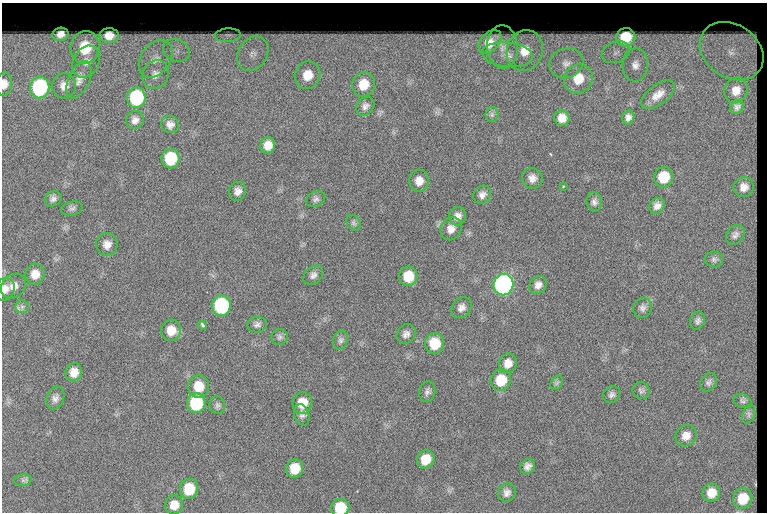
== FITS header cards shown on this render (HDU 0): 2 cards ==
NAXIS1  =                  765
NAXIS2  =                  510

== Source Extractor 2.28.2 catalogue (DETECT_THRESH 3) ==
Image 765 x 510 px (HDU 0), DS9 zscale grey, 1 PNG px = 1 image px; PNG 769 x 514 px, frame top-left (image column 1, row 510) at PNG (2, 3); each listed source drawn as its Kron ellipse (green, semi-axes under 4 px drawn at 4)
Background 128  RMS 6.2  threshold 18.6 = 3 sigma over >= 5 px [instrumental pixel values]
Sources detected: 102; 1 with non-positive FLUX_AUTO (blend fragments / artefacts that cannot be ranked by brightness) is neither listed nor drawn; the other 101 listed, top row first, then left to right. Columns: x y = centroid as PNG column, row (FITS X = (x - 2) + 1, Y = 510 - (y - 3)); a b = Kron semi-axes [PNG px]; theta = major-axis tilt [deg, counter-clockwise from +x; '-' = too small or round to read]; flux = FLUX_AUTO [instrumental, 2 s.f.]
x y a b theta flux
60 34 8 6 13 3400
228 35 13 6 3 1300
109 36 10 7 -2 5400
626 37 10 9 - 15000
490 42 14 9 47 8000
85 47 16 14 83 20000
503 47 22 15 -87 7100
176 51 14 11 -24 4700
525 51 20 18 71 14000
732 51 34 26 -35 17000
616 52 15 10 22 4400
253 54 18 14 57 7600
507 55 25 12 -5 8800
156 59 20 14 55 8500
86 62 17 13 63 5800
566 63 17 14 19 6500
635 65 16 13 88 5000
156 74 15 13 63 4300
308 75 14 12 68 8200
578 79 15 14 - 9800
79 80 20 10 66 4300
4 84 12 8 84 3100
363 84 12 11 - 9000
64 86 12 12 - 3900
40 87 11 9 76 56000
736 90 13 11 63 4800
658 95 20 9 37 4600
136 98 10 9 - 39000
365 106 10 8 49 1700
737 107 7 6 - 1200
492 115 7 6 - 1000
628 117 7 6 - 1800
562 118 7 7 - 3700
135 120 9 8 - 2200
170 125 9 8 - 2200
268 145 8 7 - 3900
171 158 10 9 - 20000
664 177 10 9 - 12000
532 178 10 10 - 2800
419 181 11 10 - 4000
563 186 4 3 - 290
744 187 10 10 - 3100
238 191 9 8 - 2500
482 195 9 8 - 2100
53 199 8 7 - 1600
316 199 10 7 27 1400
594 202 9 7 -83 1700
657 206 8 7 - 2300
72 209 11 7 13 1400
458 216 9 8 - 2700
353 223 8 6 -54 1100
451 229 12 10 60 3500
735 235 11 8 55 1700
107 244 11 10 - 3200
714 259 9 8 - 1400
35 274 10 9 - 4300
313 275 11 8 41 1900
408 276 9 9 - 8900
503 285 10 10 - 180000
538 285 9 8 - 2400
14 286 13 11 43 3700
5 289 11 9 68 3200
221 306 10 9 - 52000
22 307 7 6 - 1300
462 308 11 9 53 2500
642 308 10 9 - 1900
698 321 9 7 68 1500
202 325 5 3 - 840
257 325 10 8 10 1600
171 330 11 10 - 5800
406 334 10 9 - 2100
280 337 8 8 - 1300
341 340 10 7 68 1300
435 343 10 9 - 10000
508 363 10 8 66 3700
74 372 9 8 - 4200
501 380 11 10 - 11000
709 382 10 7 59 1400
557 383 8 5 59 840
199 387 11 10 - 8300
641 391 9 8 - 1300
427 392 10 8 79 1600
612 394 9 8 - 1400
55 398 12 8 70 2100
742 401 9 6 -25 1200
196 403 10 9 - 26000
302 403 11 9 80 6700
217 405 9 7 -80 1200
749 414 10 6 73 1300
302 415 11 7 -74 1600
686 436 11 10 - 3700
426 459 9 8 - 7500
527 466 8 6 51 1900
295 468 9 8 - 7800
23 480 9 6 7 1100
189 489 10 9 - 11000
507 493 9 8 - 2100
711 493 9 8 - 5300
743 498 10 9 - 9300
174 505 9 9 - 4700
340 508 9 8 - 12000
At the frame edge (FLAGS 8, measured only in part): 3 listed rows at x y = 4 84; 5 289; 340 508
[1 non-positive-flux detection neither listed nor drawn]